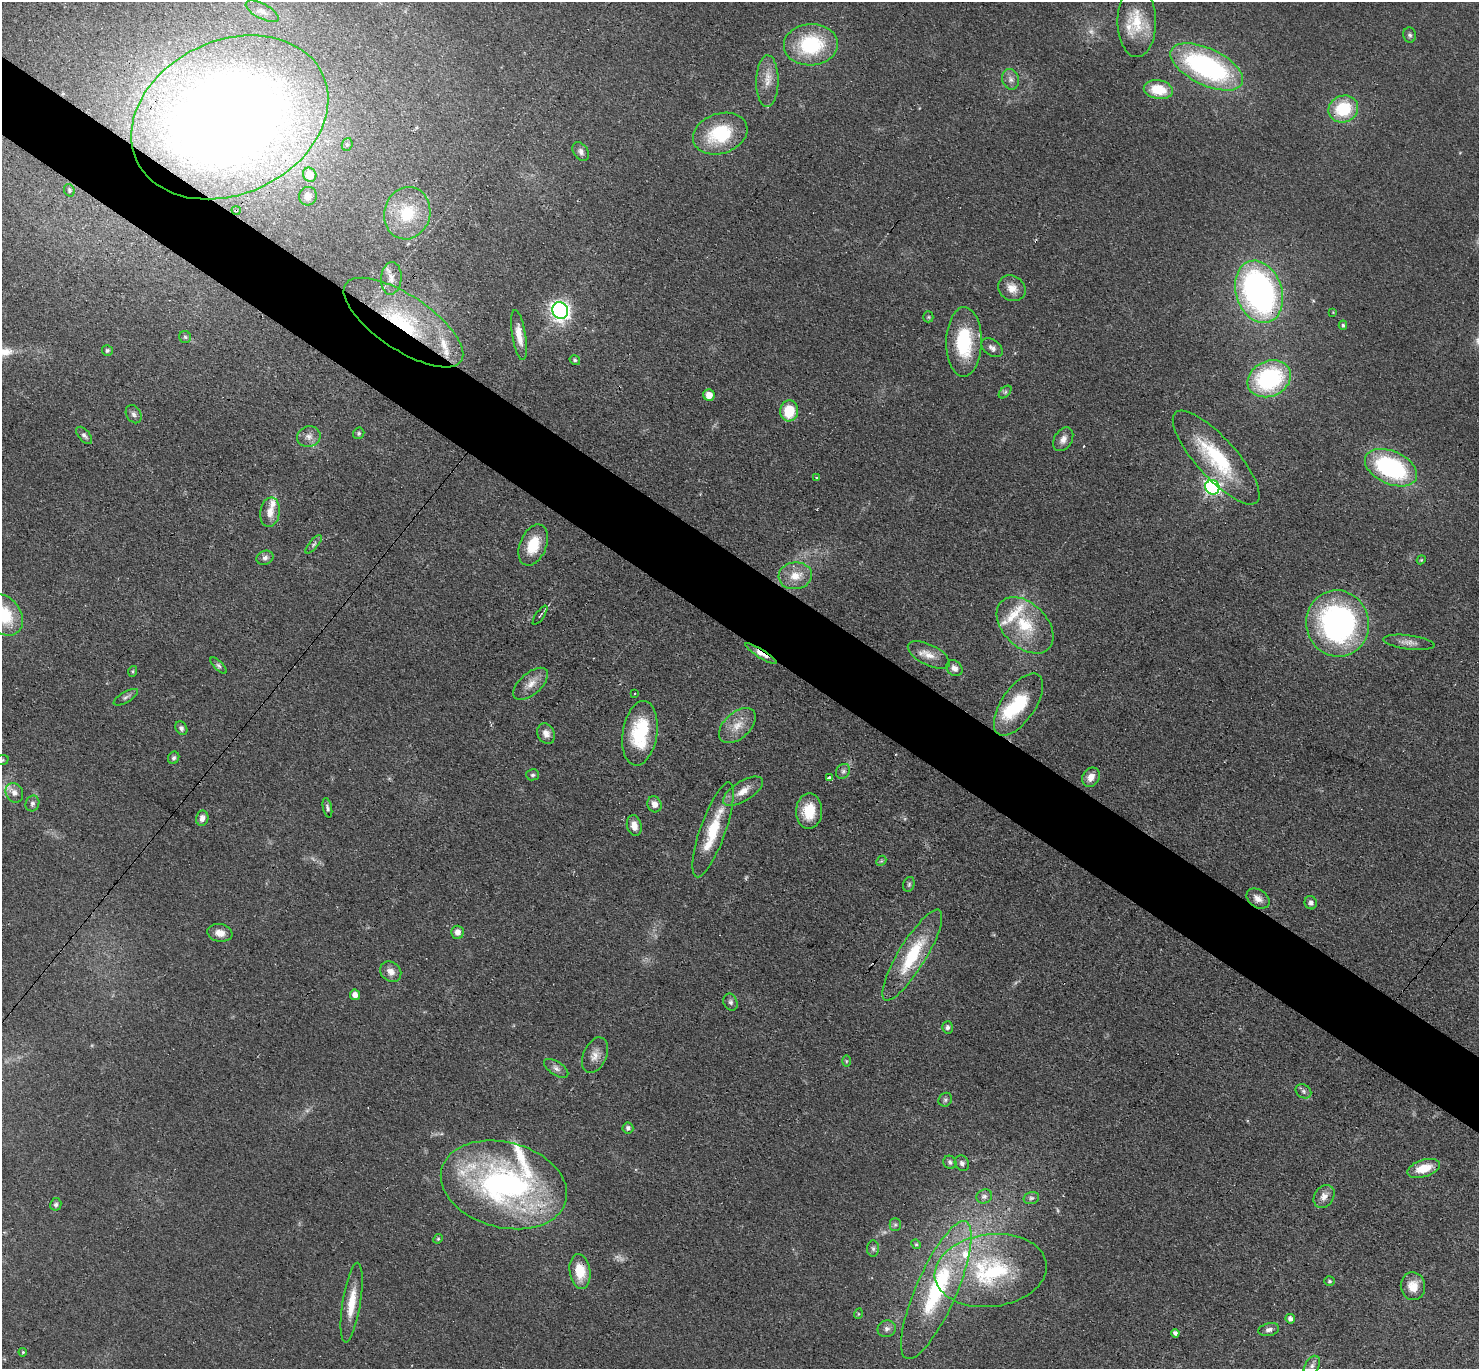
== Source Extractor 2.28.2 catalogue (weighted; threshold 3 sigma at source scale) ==
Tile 11 of 4 x 4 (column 3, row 3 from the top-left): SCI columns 3085-4561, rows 1665-3031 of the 6088 x 6079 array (HDU 1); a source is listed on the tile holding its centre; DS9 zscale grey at full resolution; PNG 1481 x 1371 px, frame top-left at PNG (2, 2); each listed source drawn as its Kron ellipse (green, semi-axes under 4 px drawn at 4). Shown black and unused: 6% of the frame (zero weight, under 3 of 4 exposures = <1% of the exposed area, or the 3 px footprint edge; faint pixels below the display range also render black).
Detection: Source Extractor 2.28.2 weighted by HDU 2 'WHT'; one run over the whole footprint, this tile lists its part. Background 0.0606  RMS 0.0057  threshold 0.0255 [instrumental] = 3 sigma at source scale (4.5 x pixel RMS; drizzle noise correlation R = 1.50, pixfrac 1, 0.05/0.05 arcsec/px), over >= 5 px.
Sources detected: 147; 6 too faint to see at this stretch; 1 inside a brighter object's white glare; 5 cosmic-ray / hot-pixel residue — neither listed nor drawn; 9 inside a brighter listed object's ellipse — not listed separately; the other 126 listed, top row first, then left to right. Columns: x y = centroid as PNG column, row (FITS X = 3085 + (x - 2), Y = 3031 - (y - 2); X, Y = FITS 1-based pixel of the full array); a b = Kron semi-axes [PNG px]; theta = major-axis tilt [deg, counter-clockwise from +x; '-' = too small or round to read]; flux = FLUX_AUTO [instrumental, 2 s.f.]
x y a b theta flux
262 11 18 7 -28 4
1137 21 36 19 -90 20
1410 35 8 6 -77 1.4
811 45 27 20 4 43
1207 67 39 18 -25 110
1011 79 10 8 -72 3
767 81 26 11 89 8.1
1158 90 15 9 -10 16
1343 109 15 13 22 27
230 117 102 76 25 820
720 134 28 20 19 33
347 144 6 5 - 1.2
581 152 10 7 -53 2.4
310 175 7 6 - 7.3
69 190 6 5 - 1.1
308 196 9 9 - 3.1
236 210 4 3 - 0.58
407 213 26 23 75 25
391 278 16 10 85 6
1012 288 14 12 -34 6.3
1259 292 32 23 -71 200
560 311 8 7 - 260
1333 312 4 4 - 0.46
928 317 5 5 - 0.79
403 323 69 27 -34 82
1343 325 4 4 - 0.86
519 335 25 7 -81 6.9
185 337 6 6 - 1.1
964 342 35 18 89 37
992 348 12 7 -37 2.5
107 351 5 5 - 1.1
575 360 5 4 - 1.1
1269 379 22 17 25 70
1005 392 7 4 45 1.1
709 395 6 5 - 5.2
789 411 10 9 - 16
134 414 10 7 -57 2
359 433 6 5 - 1.1
84 435 10 5 -49 1.8
309 437 12 10 12 3.7
1063 439 13 9 58 3.9
1216 458 60 20 -48 46
1391 468 27 16 -24 81
817 478 3 2 - 0.82
1212 487 7 7 - 150
270 512 15 9 82 5.9
314 544 11 4 50 1.4
533 545 22 13 68 16
265 558 9 6 21 2.2
1421 560 4 3 - 0.51
795 576 17 13 7 9.5
4 615 22 17 -53 27
540 615 11 2 55 0.9
1337 623 33 31 -76 150
1025 625 33 22 -45 27
1409 642 26 7 -7 4.2
761 654 18 4 -32 6.6
929 655 23 10 -27 7
219 665 10 4 -45 1.4
954 668 9 7 -44 2.9
133 671 5 3 - 0.66
531 684 21 10 41 6.7
634 693 3 2 - 0.94
126 697 14 5 30 1.9
1018 704 36 17 55 30
737 726 22 13 42 9.3
181 728 7 5 -58 1.6
640 733 32 17 81 37
546 734 10 8 -61 4.1
174 758 6 5 - 1.3
2 760 6 5 - 0.83
843 771 8 6 55 1.7
533 775 6 5 - 1.1
1091 777 10 8 58 5
830 778 4 3 - 25
743 791 23 10 32 7.3
14 793 10 8 -60 3.4
32 803 8 6 66 1.8
654 804 8 7 - 3.8
327 808 10 4 -78 1.5
809 811 18 13 88 15
202 818 7 6 - 2.9
634 826 10 7 -76 4.4
713 830 50 13 71 24
881 861 6 4 43 0.73
909 884 7 5 74 1.2
1258 899 12 9 -34 4.2
1311 903 6 6 - 2
458 932 6 6 - 3.5
220 933 12 9 -10 5
912 955 52 14 59 34
391 972 11 9 -38 4.2
355 995 5 5 - 3.6
730 1002 9 7 -68 1.9
947 1027 6 5 - 1.7
595 1055 19 11 66 5.6
846 1061 6 4 -90 0.66
556 1068 14 6 -34 2.7
1303 1091 8 6 -35 1.7
945 1100 7 6 - 1.3
628 1128 5 5 - 1.6
950 1162 7 6 - 1.6
962 1163 8 6 -54 1.9
1424 1168 17 8 17 11
504 1185 64 42 -15 180
984 1196 8 7 - 2
1324 1196 12 9 56 4.1
1031 1198 8 6 14 1.6
56 1204 6 5 - 1.4
895 1224 6 5 - 1.1
438 1239 5 4 - 0.71
916 1244 5 4 - 0.77
873 1249 8 6 -88 1.4
580 1271 17 10 -82 15
991 1271 56 36 7 73
1329 1281 5 4 - 0.8
1413 1286 14 12 -83 7.6
936 1290 74 20 66 73
352 1303 40 9 81 13
858 1314 5 3 - 0.52
1290 1319 5 4 - 2.7
887 1329 9 8 - 2.6
1269 1330 10 6 12 2.4
1175 1333 4 4 - 1.9
23 1352 4 4 - 0.65
1312 1366 11 6 61 2.6
Overlapping masked pixels (flux is a lower limit): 8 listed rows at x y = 230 117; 236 210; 1259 292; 403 323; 964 342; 761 654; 504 1185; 580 1271
Isophote crosses this tile's border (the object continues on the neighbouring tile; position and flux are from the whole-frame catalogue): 3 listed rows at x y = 4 615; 2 760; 1312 1366